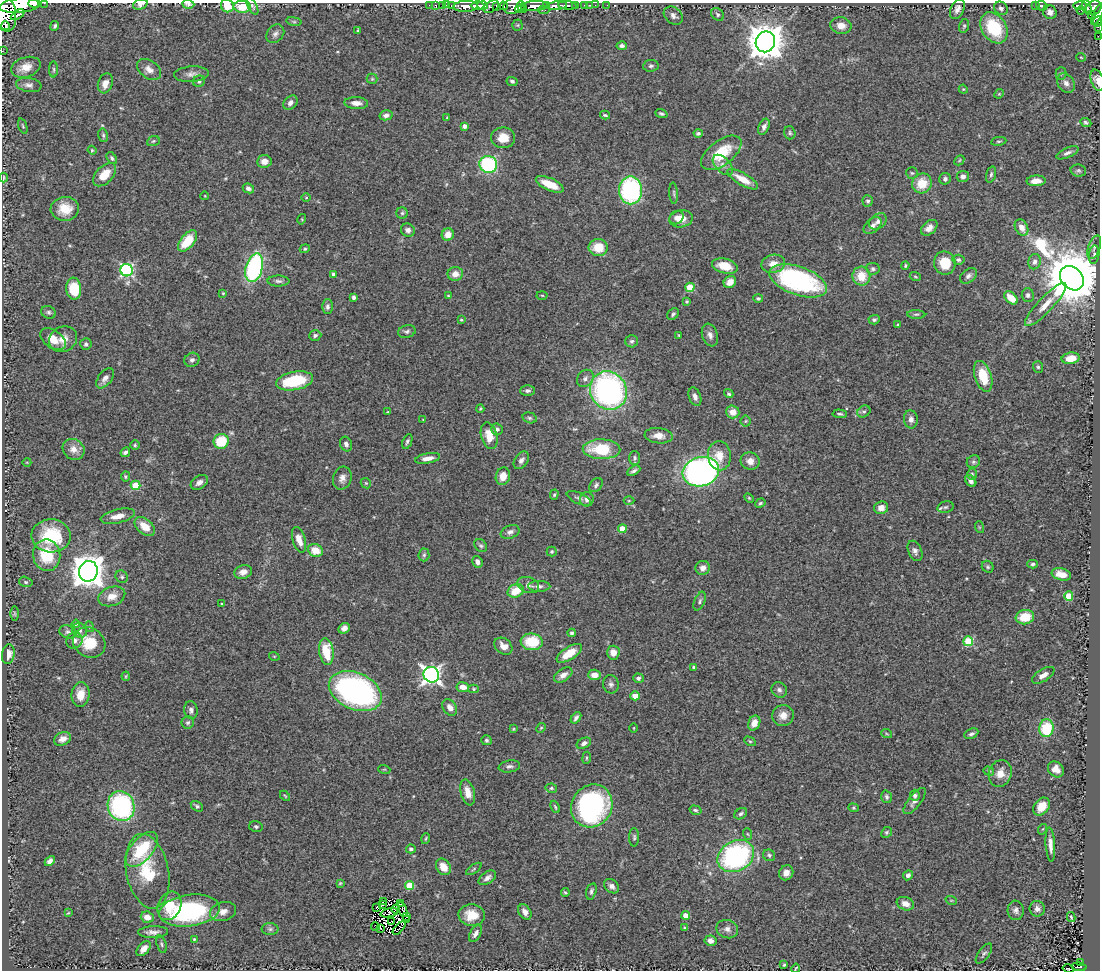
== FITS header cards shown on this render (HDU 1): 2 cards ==
NAXIS1  =                 1098
NAXIS2  =                  968

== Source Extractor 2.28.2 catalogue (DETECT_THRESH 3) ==
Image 1098 x 968 px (HDU 1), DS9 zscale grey, 1 PNG px = 1 image px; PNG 1102 x 972 px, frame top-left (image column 1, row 968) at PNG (2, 3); each listed source drawn as its Kron ellipse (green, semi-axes under 4 px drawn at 4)
Background 0.609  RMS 0.039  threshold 0.118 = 3 sigma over >= 5 px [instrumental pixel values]
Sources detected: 403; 7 with non-positive FLUX_AUTO (blend fragments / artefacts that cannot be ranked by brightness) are neither listed nor drawn; the other 396 listed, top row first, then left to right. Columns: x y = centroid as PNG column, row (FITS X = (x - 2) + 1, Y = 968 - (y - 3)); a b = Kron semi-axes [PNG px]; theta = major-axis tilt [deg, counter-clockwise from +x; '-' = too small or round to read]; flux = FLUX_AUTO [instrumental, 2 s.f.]
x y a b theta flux
34 3 5 2 - 290
44 3 2 2 - 39
140 4 7 5 19 9.8
188 4 6 3 -4 5.1
20 5 21 7 6 2600
429 5 2 2 - 5.4
442 5 2 2 - 8.7
446 5 3 2 - 4.9
451 5 3 3 - 23
547 5 3 3 - 70
568 5 9 3 -6 180
584 5 3 3 - 32
590 5 3 2 - 9.9
595 5 3 2 - 2.5
607 5 2 2 - 3.2
1036 5 4 3 - 2.5
1080 5 7 3 -1 170
227 6 6 6 - 44
252 6 9 4 -62 5.3
436 6 4 3 - 41
465 6 12 5 3 1100
478 6 7 4 1 620
483 6 5 3 - 510
497 6 4 3 - 170
503 6 4 4 - 280
513 6 10 7 30 570
534 6 13 5 4 1100
557 6 10 4 6 630
576 6 3 3 - 69
1042 6 6 4 -21 5.5
242 7 8 6 -3 64
491 7 8 5 32 220
520 7 6 3 63 440
1087 7 8 3 -71 240
1001 8 7 6 - 7.6
1094 8 8 6 34 370
523 9 4 3 - 370
957 9 11 6 67 15
544 10 5 2 - 110
1081 10 4 2 - 24
1050 12 7 6 - 13
5 14 18 11 -82 3000
718 14 7 5 -47 6.1
1098 14 11 3 64 280
18 15 7 3 32 280
1091 15 4 3 - 81
673 16 10 7 -39 11
294 21 8 4 -8 4.6
1097 22 5 2 - 110
5 25 4 3 - 210
517 25 5 5 - 3.4
841 25 10 8 -8 27
55 26 5 4 - 6.3
964 26 7 5 75 4.1
1098 27 3 2 - 5
994 28 17 12 -58 140
358 31 4 3 - 3.9
275 34 10 8 49 11
1098 36 2 2 - 6.7
765 42 10 9 - 6400
622 46 5 4 - 7.1
2 51 2 2 - 6.5
1081 57 5 3 - 2.2
651 66 7 6 - 6
26 67 15 10 18 29
54 69 8 4 -90 3.9
149 69 13 8 -36 19
1061 73 6 5 - 4.2
191 74 17 7 4 16
372 79 5 5 - 3.2
1097 80 11 6 -71 21
199 81 6 5 - 6.2
512 81 5 4 - 6.3
105 83 10 7 72 21
1066 83 10 8 -55 14
29 85 13 7 -9 11
963 89 4 3 - 2.7
999 94 5 4 - 3
290 103 8 6 46 13
356 103 12 6 -3 17
661 113 6 4 -21 5.1
386 115 6 5 - 9.2
605 115 5 3 - 4
447 117 3 3 - 2.1
1086 122 6 4 -24 4.9
23 126 8 4 -71 3.6
465 126 4 4 - 12
764 127 8 5 66 10
698 133 4 4 - 4.8
790 133 6 5 - 4.8
103 135 7 5 -76 5.2
503 138 12 10 -1 37
153 141 6 5 - 4.6
999 141 8 3 8 3.2
92 150 4 4 - 3.1
721 153 23 12 37 92
1067 153 12 5 24 9.5
112 158 7 4 -55 5
959 160 5 3 - 2.5
264 161 7 6 - 17
488 164 9 8 - 280
723 165 12 7 -45 14
1078 171 8 6 -12 5.8
912 173 6 5 - 4.1
991 174 8 4 73 5.3
105 175 14 8 46 46
963 176 6 5 - 9.8
3 178 5 2 - 2.5
743 179 17 6 -30 40
945 179 6 5 - 7.6
1036 181 9 5 2 24
922 183 10 9 - 56
550 184 15 6 -24 54
248 188 6 4 -26 9.5
630 190 14 11 90 350
674 193 10 3 -87 4.4
205 196 4 3 - 1.9
306 198 5 3 - 2.3
868 201 5 5 - 5.8
65 209 14 12 6 50
402 213 5 5 - 5.1
676 218 7 6 - 11
302 219 5 3 - 2.3
681 219 12 8 8 28
878 221 10 7 40 11
873 225 10 6 41 12
1022 227 8 6 -59 19
929 228 9 6 41 15
408 230 7 6 - 9
448 235 6 6 - 25
188 241 12 7 50 77
1094 247 12 6 71 11
598 248 9 8 - 52
305 249 5 4 - 3.8
1094 255 9 5 83 8.1
958 260 6 5 - 5.5
1035 262 8 6 75 11
945 263 12 11 - 61
773 264 12 9 12 27
725 266 13 7 -14 49
905 266 4 3 - 3.3
254 268 15 8 74 430
873 269 6 6 - 6.2
127 270 6 6 - 440
334 274 4 4 - 11
455 274 8 7 - 21
861 276 9 9 - 49
968 276 9 6 39 9.5
915 277 6 3 -20 2.9
1072 278 13 10 -48 22000
278 281 11 5 -1 8.4
798 281 30 14 -19 400
730 282 6 5 - 25
690 287 5 4 - 76
74 289 11 7 -85 89
223 293 4 3 - 2.5
542 295 5 3 - 3
1028 295 7 6 - 7.4
448 296 4 3 - 2.7
354 297 4 3 - 6.4
758 298 5 4 - 4.7
1011 298 8 5 -41 44
687 302 3 3 - 3.3
1046 304 29 7 47 38
327 307 7 5 -90 7.5
48 312 7 6 - 6.4
673 314 7 5 47 5.7
916 314 9 3 -4 4.5
461 320 4 3 - 2.6
874 320 5 4 - 5.4
898 325 4 4 - 3.4
407 331 9 6 15 6.7
315 335 6 5 - 6.7
679 335 3 2 - 2.2
710 335 12 7 -71 14
53 339 14 9 -35 36
63 339 14 12 32 31
632 341 6 6 - 7
86 344 6 5 - 5.8
1071 358 9 5 8 41
192 360 8 6 34 8.2
1038 367 6 5 - 5
983 376 16 8 -72 78
105 378 12 6 53 13
585 378 9 7 49 11
295 381 19 9 10 150
527 391 7 5 2 7.7
608 391 20 18 -57 710
729 394 5 4 - 4.4
695 397 9 6 -69 11
480 409 4 4 - 2.7
388 412 3 2 - 2.9
733 412 6 6 - 26
864 412 7 5 32 6
840 414 7 3 -4 4.4
530 418 7 5 -16 4.9
911 419 9 7 -83 14
423 420 4 2 - 1.6
746 421 5 5 - 3.4
497 429 6 6 - 9.9
489 436 13 8 -75 41
659 436 14 7 -6 21
221 441 7 7 - 89
407 441 7 4 68 5.8
346 444 7 5 -68 9.1
135 445 5 5 - 3.7
74 449 11 10 - 21
602 449 19 10 -1 110
125 452 5 4 - 7.1
719 456 14 11 -86 38
428 458 13 5 10 18
635 458 7 5 -90 6
521 460 10 6 56 11
750 461 9 8 - 21
27 462 4 3 - 1.9
973 462 7 6 - 5.7
634 471 7 3 28 6.6
701 472 18 14 15 980
972 474 6 5 - 4.1
125 476 5 4 - 3.8
503 476 9 7 75 29
342 478 11 9 73 17
971 481 6 5 - 11
199 482 9 6 34 13
366 483 5 4 - 3.5
136 485 5 4 - 92
596 485 8 5 50 6.2
554 495 5 4 - 3.8
579 498 13 5 -24 9.3
749 498 6 3 -45 3
587 499 7 6 - 13
629 501 5 3 - 2.7
760 503 5 4 - 4.4
946 507 8 6 16 5.4
881 508 7 6 - 18
118 516 17 7 13 26
145 526 12 7 -43 43
979 527 6 3 -72 2.4
622 529 4 4 - 49
510 532 10 6 22 10
51 536 19 16 -3 150
299 540 13 6 -72 30
481 546 7 5 -43 5.2
315 550 7 6 - 47
915 551 10 6 -66 10
552 552 5 5 - 3.7
47 555 16 13 -81 95
424 555 6 5 - 5.5
477 562 6 5 - 11
1033 564 5 4 - 5.4
988 567 6 5 - 4.7
703 568 7 7 - 16
88 571 10 9 - 5000
243 572 9 6 18 16
1061 574 10 6 -13 33
122 577 6 5 - 4.9
26 582 7 5 -16 4.8
528 585 11 7 -19 14
539 586 11 5 0 8.7
516 591 8 6 26 52
112 596 14 9 19 27
1069 596 4 4 - 83
700 601 10 5 67 7.2
222 604 4 3 - 3.4
14 614 7 3 -89 2.9
1025 617 9 7 8 57
76 624 4 3 - 2.4
90 627 5 3 - 2.6
344 628 6 5 - 13
80 630 8 7 - 8.4
68 632 8 6 -18 7.7
572 633 4 3 - 5.3
74 641 8 7 - 13
968 641 5 5 - 150
89 642 17 14 -33 78
532 642 11 8 -6 87
503 646 10 7 -40 20
326 651 13 7 -81 72
569 653 14 6 32 54
613 653 7 6 - 20
8 654 10 6 80 19
274 656 5 3 - 2.4
694 667 4 3 - 8.2
431 675 8 7 - 1100
563 675 10 6 34 18
594 675 6 5 - 25
1043 675 12 6 32 14
126 676 4 3 - 2.9
638 678 5 4 - 6.1
611 684 9 8 - 9.7
463 687 6 5 - 26
474 689 5 4 - 3.3
779 690 8 7 - 8.7
355 691 28 18 -24 640
81 694 12 9 85 35
635 696 4 4 - 48
450 707 9 6 -54 17
191 710 9 6 -82 11
783 715 11 10 - 23
576 718 6 4 52 7.1
188 723 6 6 - 5.5
754 723 8 6 67 26
541 728 5 4 - 3.5
634 728 5 3 - 2.2
1046 728 9 7 85 120
513 729 4 3 - 2.6
887 734 5 3 - 2.6
971 734 7 4 26 7
62 739 9 6 24 16
486 740 5 5 - 5
750 741 6 4 -28 4
584 743 7 5 26 7.8
587 758 6 3 82 3.2
509 766 11 6 9 8.8
384 769 6 4 -17 2.8
1056 769 9 7 -42 22
989 771 5 4 - 3.9
1000 773 13 11 72 29
551 788 6 4 -12 3.7
468 792 13 7 -75 27
915 795 6 5 - 6.1
285 796 6 3 -46 2.9
886 797 6 5 - 7.1
915 801 16 6 52 14
121 806 15 13 -72 400
197 806 7 4 -34 5.3
592 806 22 20 55 500
555 807 6 3 -65 3.3
1042 807 10 7 52 38
853 808 5 4 - 3.5
695 810 6 4 -15 5.1
741 814 7 5 34 5.9
256 827 7 5 -13 5.4
1043 829 5 3 - 2.8
887 832 6 5 - 4
748 834 6 3 -70 3.3
634 837 9 5 -90 5.4
426 839 5 3 - 2.9
1050 845 17 4 -86 17
142 849 21 11 49 120
411 849 5 4 - 7.2
769 855 6 5 - 5.5
736 856 19 15 29 480
50 861 6 4 47 10
443 867 9 7 -54 31
474 869 9 3 34 4.1
147 871 38 21 -79 120
786 873 8 7 - 19
908 875 5 4 - 9
487 878 10 5 35 12
340 883 4 3 - 2.7
409 885 4 4 - 100
612 886 8 6 -41 11
591 891 8 5 74 6.8
565 893 4 3 - 3.4
951 900 6 3 -18 3
383 901 3 2 - 2.6
401 903 4 3 - 6.5
905 904 9 6 -19 16
382 905 4 3 - 1.7
169 906 15 11 65 55
376 907 3 2 - 1.7
396 909 4 3 - 1.7
403 909 7 3 -71 11
1037 909 8 7 - 11
1016 910 10 8 -84 11
190 911 30 15 7 350
223 911 13 9 14 22
525 912 8 6 -60 15
68 913 4 2 - 2.4
389 913 9 4 13 5.3
472 915 13 11 -5 48
686 915 4 4 - 30
407 916 2 2 - 2
147 917 6 5 - 25
1071 917 5 3 - 2.8
406 920 3 2 - 0.24
392 922 3 2 - 3.5
375 926 4 2 - 1.7
381 928 4 2 - 1.7
399 928 8 2 46 4.9
684 928 4 3 - 3.3
270 929 8 6 0 6.6
727 929 11 9 -21 15
153 932 15 6 2 14
475 934 9 5 60 11
194 939 3 3 - 3.1
710 941 6 5 - 19
161 944 9 5 -73 5.3
144 949 9 5 48 19
984 954 12 5 54 7.1
1081 962 3 2 - 18
784 965 3 3 - 3.5
1079 967 7 4 -6 88
796 968 4 2 - 2.3
1068 969 6 3 -13 51
At the frame edge (FLAGS 8, measured only in part): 14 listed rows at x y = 34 3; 44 3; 140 4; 188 4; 20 5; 227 6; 5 14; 1098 14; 1098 27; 1098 36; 2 51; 1097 80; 796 968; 1068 969
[7 non-positive-flux detections neither listed nor drawn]